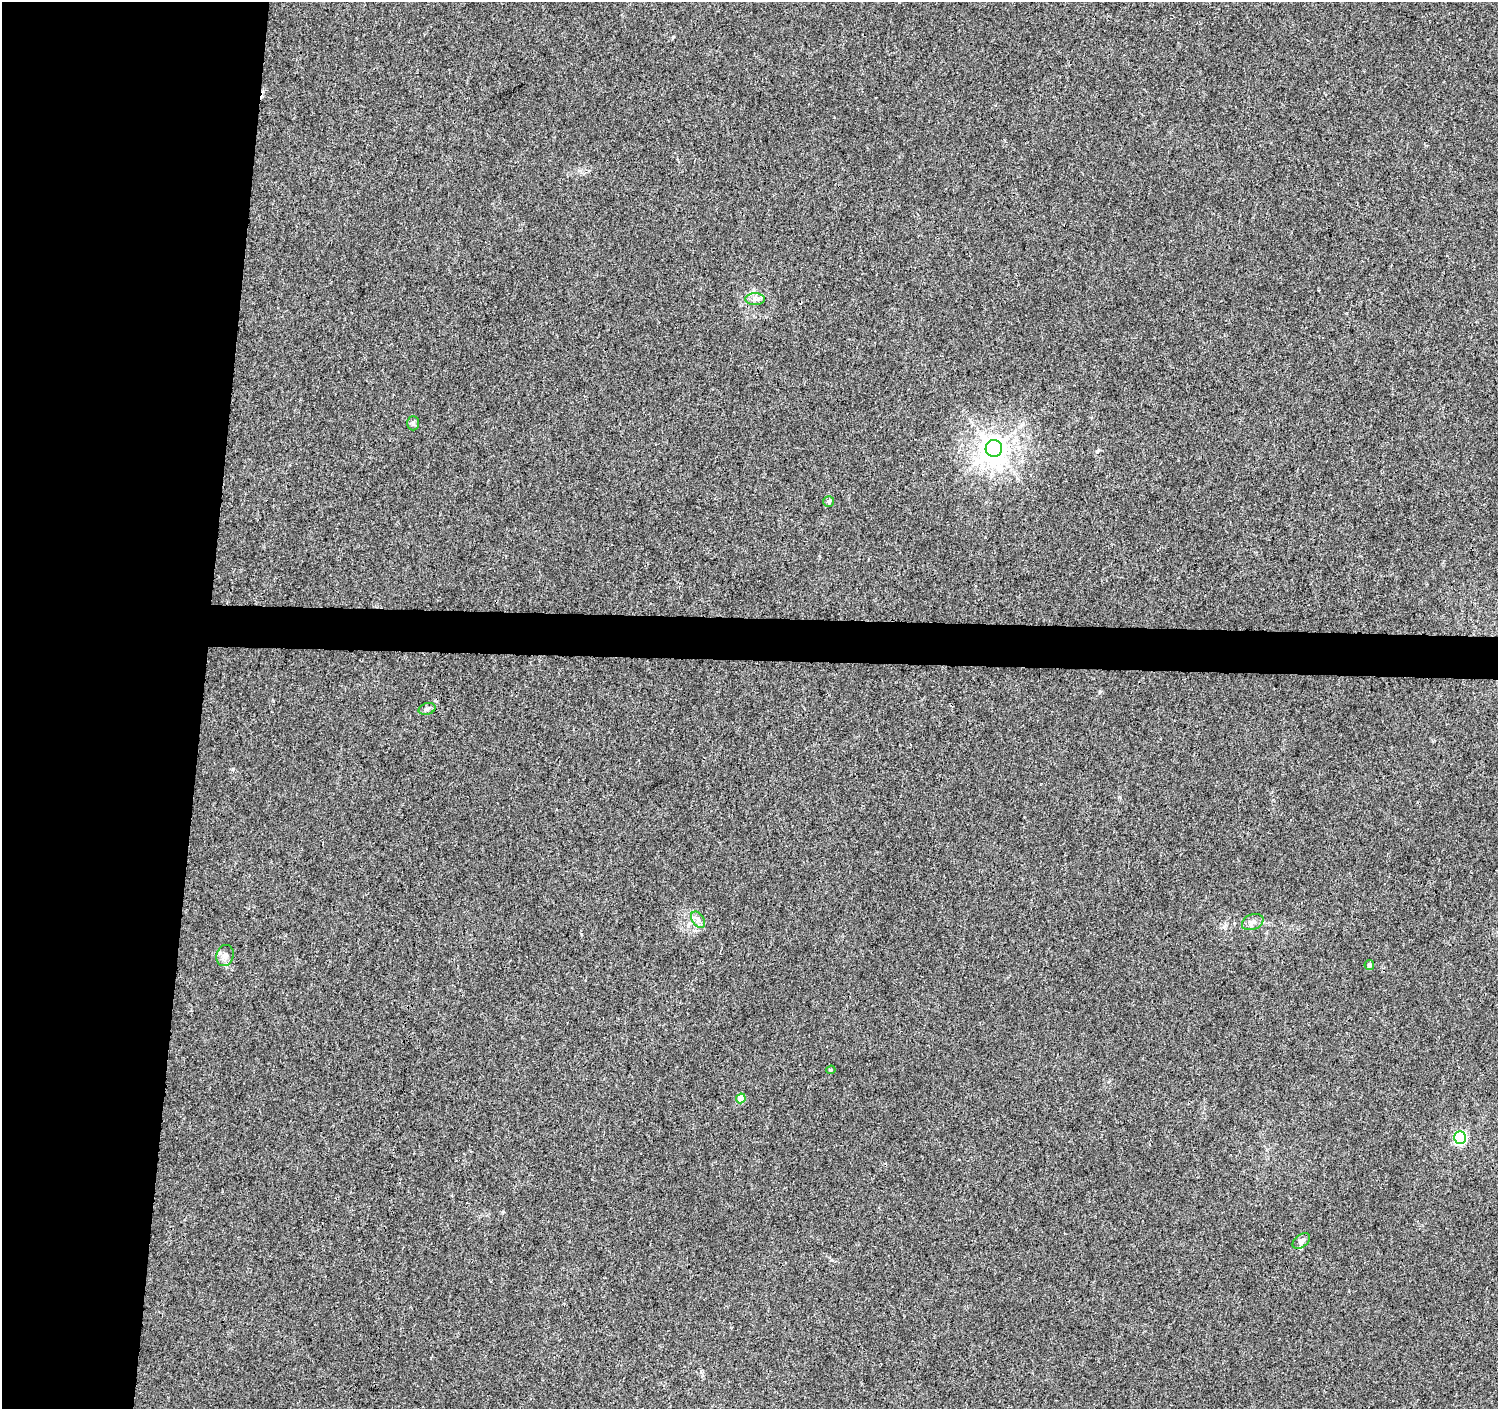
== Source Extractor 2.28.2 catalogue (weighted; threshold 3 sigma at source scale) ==
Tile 4 of 3 x 3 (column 1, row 2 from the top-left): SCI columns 1-1496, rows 1636-3042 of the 4497 x 4733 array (HDU 1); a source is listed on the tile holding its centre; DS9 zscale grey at full resolution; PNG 1500 x 1411 px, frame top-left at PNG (2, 2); each listed source drawn as its Kron ellipse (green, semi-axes under 4 px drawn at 4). Shown black and unused: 16% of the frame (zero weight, under 3 of 4 exposures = <1% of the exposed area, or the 3 px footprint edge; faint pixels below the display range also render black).
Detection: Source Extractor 2.28.2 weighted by HDU 2 'WHT'; one run over the whole footprint, this tile lists its part. Background 0.0067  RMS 0.0028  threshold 0.0125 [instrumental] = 3 sigma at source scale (4.5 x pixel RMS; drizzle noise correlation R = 1.50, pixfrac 1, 0.0396/0.0396 arcsec/px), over >= 5 px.
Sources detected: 15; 1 cosmic-ray / hot-pixel residue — neither listed nor drawn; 1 inside a brighter listed object's ellipse — not listed separately; the other 13 listed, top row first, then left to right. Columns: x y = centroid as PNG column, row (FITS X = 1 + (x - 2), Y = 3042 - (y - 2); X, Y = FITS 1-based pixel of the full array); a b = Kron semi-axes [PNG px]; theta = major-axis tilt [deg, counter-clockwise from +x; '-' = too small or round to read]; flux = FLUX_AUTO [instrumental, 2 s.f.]
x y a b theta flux
755 299 10 6 0 1.2
413 423 7 6 - 0.61
994 448 8 8 - 370
829 501 5 5 - 0.68
427 709 8 6 15 0.73
698 920 9 6 -54 1.1
1253 922 11 7 22 1.3
225 955 11 8 74 1.5
1369 965 5 4 - 0.73
831 1070 5 4 - 0.36
741 1098 5 4 - 5
1460 1138 6 6 - 34
1301 1241 10 6 39 1.1
Unlisted compact peaks at least as high as the median listed source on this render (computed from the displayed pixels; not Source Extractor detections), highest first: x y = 1097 451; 233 769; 673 37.